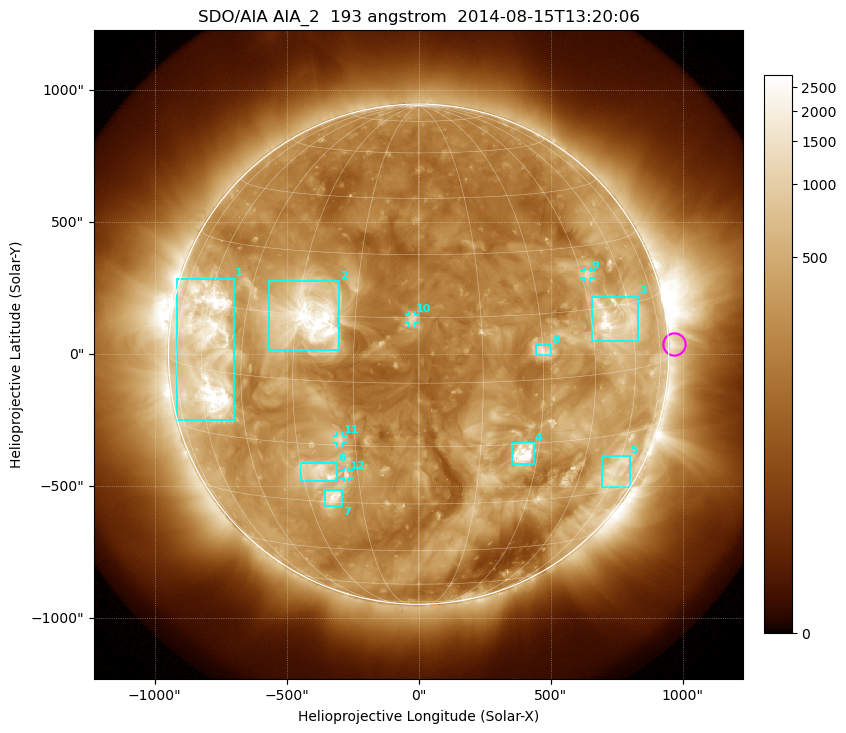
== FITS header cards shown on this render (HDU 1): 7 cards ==
TELESCOP= 'SDO/AIA'
INSTRUME= 'AIA_2'
WAVELNTH=                  193
WAVEUNIT= 'angstrom'
DATE-OBS= '2014-08-15T13:20:06.84'
CTYPE1  = 'HPLN-TAN'
CTYPE2  = 'HPLT-TAN'

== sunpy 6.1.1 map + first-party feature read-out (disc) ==
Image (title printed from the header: SDO/AIA AIA_2  193 angstrom  2014-08-15T13:20:06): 1024 x 1024 px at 2.4 arcsec/px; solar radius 948 arcsec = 395 px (full disc in frame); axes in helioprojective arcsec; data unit not stated in the header (colour bar unlabelled)
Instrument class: DISC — disc imager (sunpy class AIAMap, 193 A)
Bright regions (active regions / flare kernels): reference = the median radial profile (limb darkening/brightening removed); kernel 9 px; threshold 5 sigma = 679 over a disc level ~269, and >= 1.15x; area >= 12 px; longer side >= 9 px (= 22 arcsec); searched inside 0.97 R_sun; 12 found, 12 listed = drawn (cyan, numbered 1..; 4 of them under ~33 arcsec drawn as corner ticks so the feature stays visible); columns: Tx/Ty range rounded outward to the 5 arcsec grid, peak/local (2 s.f.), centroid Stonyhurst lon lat
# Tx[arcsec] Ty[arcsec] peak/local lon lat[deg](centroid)
1 -920..-695 -250..285 14 -57 +6
2 -570..-300 15..275 18 -26 +14
3 655..835 50..220 9.6 +53 +12
4 355..440 -420..-335 14 +26 -17
5 695..800 -505..-385 4.6 +59 -25
6 -450..-310 -485..-410 6.4 -25 -22
7 -355..-290 -575..-515 8.3 -23 -29
8 445..505 -5..35 5.2 +30 +7
9 625..650 285..315 4.2 +47 +23
10 -35..-15 115..150 5.9 -1 +15
11 -310..-285 -335..-310 4.3 -19 -14
12 -280..-265 -470..-445 4.4 -18 -22
Off-limb structures (1.02-1.3 R_sun): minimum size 162 px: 2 found; the strongest spans PA ~225..305 deg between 1.02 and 1.3 R_sun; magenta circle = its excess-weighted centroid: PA ~270 deg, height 1.02 R_sun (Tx ~970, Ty ~35 arcsec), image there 2.4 x the reference